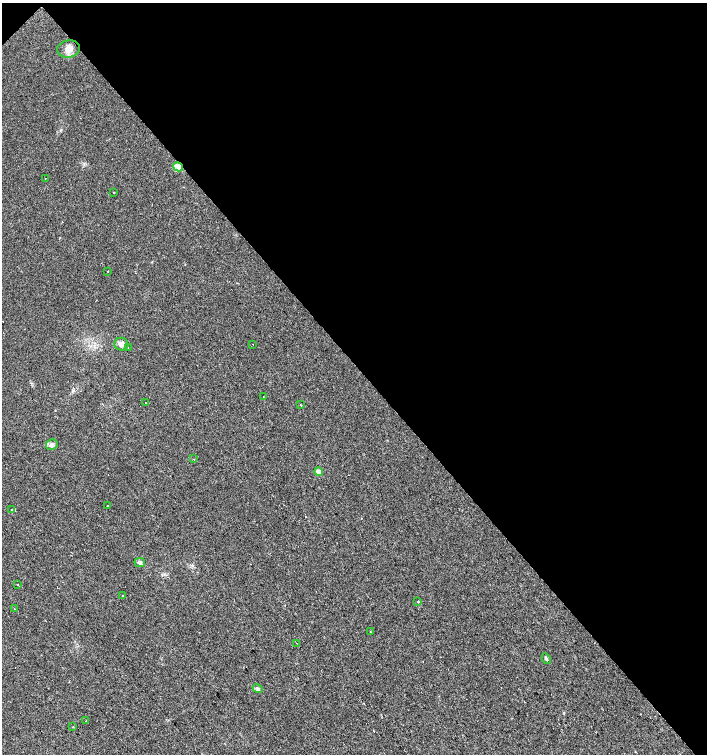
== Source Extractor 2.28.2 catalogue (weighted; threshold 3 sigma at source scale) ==
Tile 3 of 4 x 4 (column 3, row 1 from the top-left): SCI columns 3029-4437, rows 4514-6017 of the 5995 x 6021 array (HDU 1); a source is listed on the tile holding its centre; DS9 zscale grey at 2 x 2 block average (1 PNG px = mean of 2 x 2 image px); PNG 709 x 756 px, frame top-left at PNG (2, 3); each listed source drawn as its Kron ellipse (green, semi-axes under 4 px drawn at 4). Shown black and unused: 48% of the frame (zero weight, under 2 of 3 exposures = <1% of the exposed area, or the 3 px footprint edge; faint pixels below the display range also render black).
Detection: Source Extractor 2.28.2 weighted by HDU 2 'WHT'; one run over the whole footprint, this tile lists its part. Background 0.0249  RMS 0.0061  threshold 0.0274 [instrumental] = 3 sigma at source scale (4.5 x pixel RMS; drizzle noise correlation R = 1.50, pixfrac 1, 0.0396/0.0396 arcsec/px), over >= 5 px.
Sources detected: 34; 7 cosmic-ray / hot-pixel residue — neither listed nor drawn; the other 27 listed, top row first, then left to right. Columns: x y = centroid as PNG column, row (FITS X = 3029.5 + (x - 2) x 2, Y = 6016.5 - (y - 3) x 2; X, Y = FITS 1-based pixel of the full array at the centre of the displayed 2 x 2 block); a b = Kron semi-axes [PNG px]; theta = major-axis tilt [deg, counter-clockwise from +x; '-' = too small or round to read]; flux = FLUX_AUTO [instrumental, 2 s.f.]
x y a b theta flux
69 49 11 8 9 11
178 167 5 4 - 13
45 178 2 2 - 0.87
113 193 2 2 - 2
108 271 2 2 - 0.64
121 344 7 6 - 7.2
253 344 2 2 - 2.7
128 348 2 2 - 1.2
263 397 2 2 - 4.8
145 403 2 2 - 1.6
301 405 2 2 - 1.9
52 445 6 5 - 5.1
194 459 2 2 - 2.6
319 472 4 4 - 8.2
107 506 2 2 - 0.99
12 510 2 2 - 1.9
140 562 5 4 - 3.4
17 585 2 2 - 1.2
122 595 2 2 - 6.6
418 601 2 2 - 4.4
14 608 2 2 - 0.5
370 631 2 2 - 1.6
296 643 2 2 - 0.66
546 658 5 2 - 1.9
258 689 5 3 - 2.3
86 721 2 2 - 1
73 727 2 2 - 2.3
Overlapping masked pixels (flux is a lower limit): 1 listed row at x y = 178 167
Diffuse or blended objects may show on this block-average render without a row.